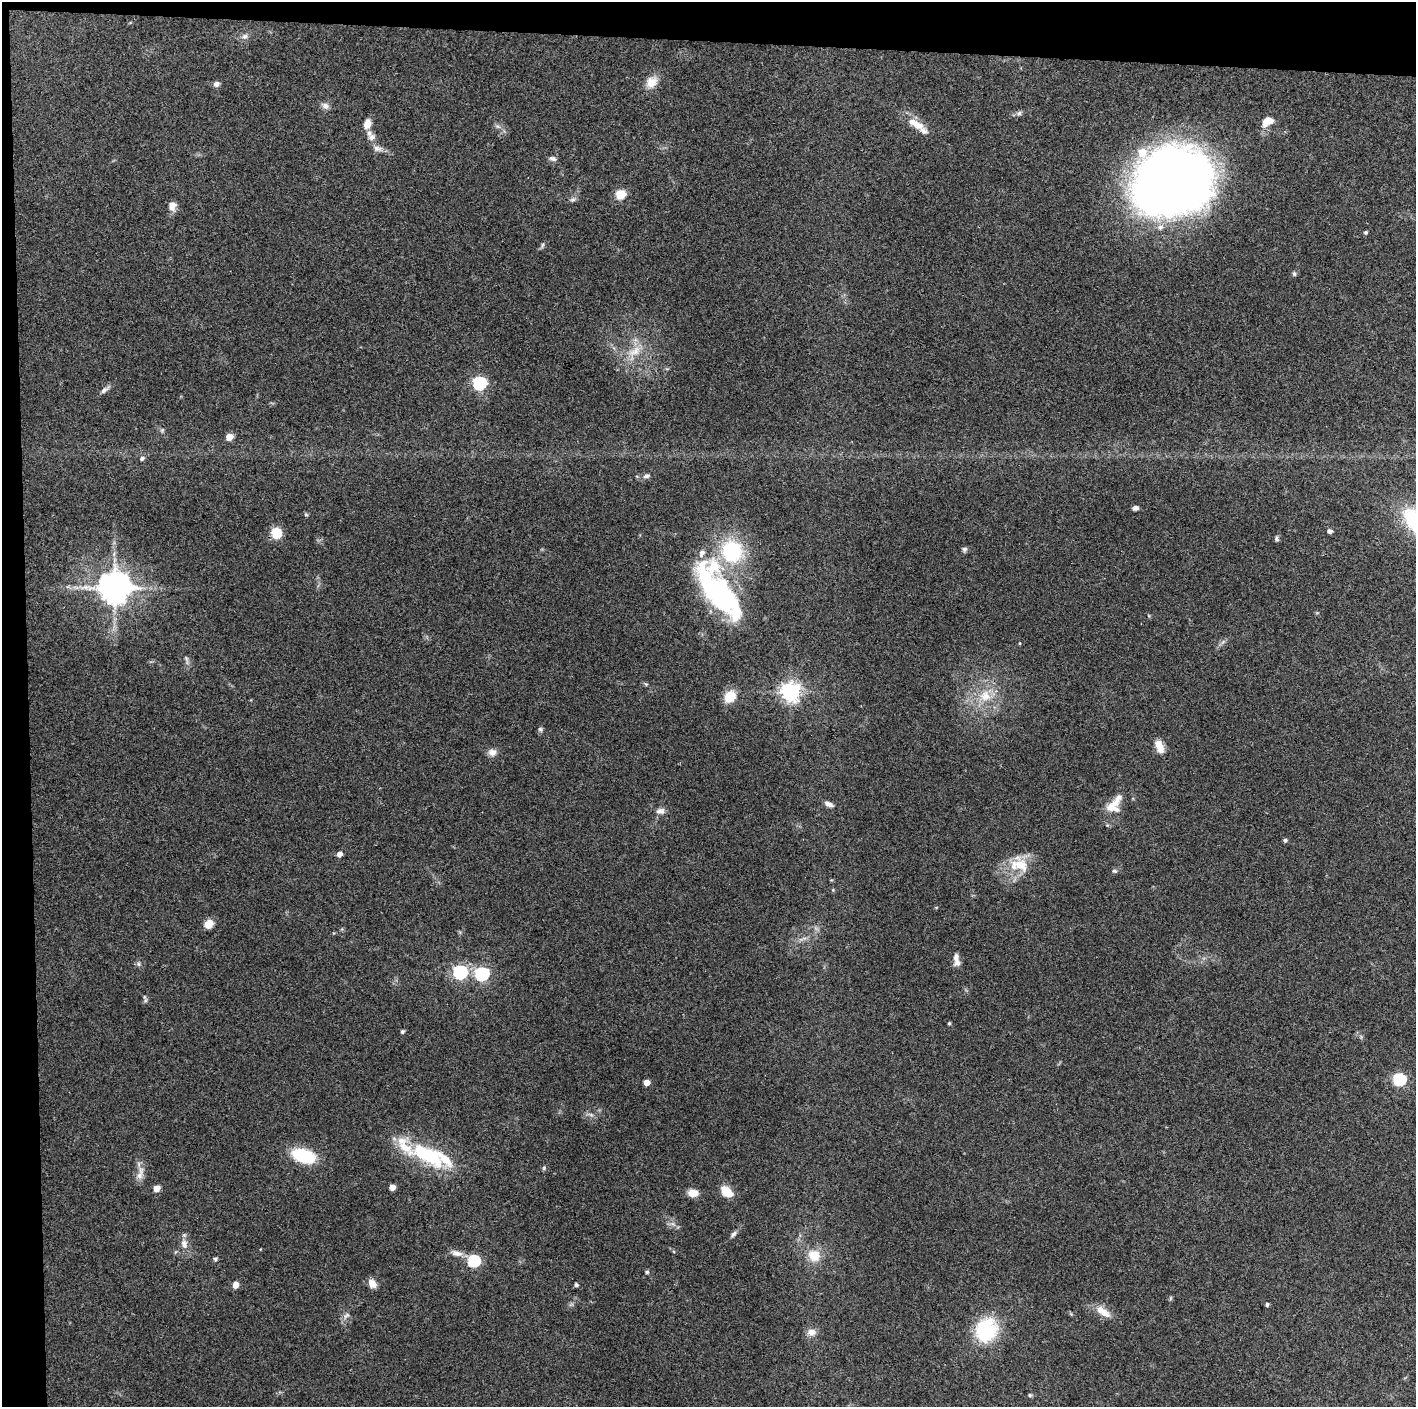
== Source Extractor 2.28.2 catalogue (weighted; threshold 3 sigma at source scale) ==
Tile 1 of 3 x 3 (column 1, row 1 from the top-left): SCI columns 1-1414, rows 2816-4220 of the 4243 x 4222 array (HDU 1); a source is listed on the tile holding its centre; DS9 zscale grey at full resolution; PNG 1418 x 1409 px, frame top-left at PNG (2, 2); no overlay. Shown black and unused: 5% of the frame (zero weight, under 3 of 4 exposures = <1% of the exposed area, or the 3 px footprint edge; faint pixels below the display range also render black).
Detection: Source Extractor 2.28.2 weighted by HDU 2 'WHT'; one run over the whole footprint, this tile lists its part. Background 0.157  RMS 0.0069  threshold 0.0311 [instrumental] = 3 sigma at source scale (4.5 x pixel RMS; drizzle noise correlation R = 1.50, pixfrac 1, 0.05/0.05 arcsec/px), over >= 5 px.
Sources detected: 96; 1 inside a brighter object's white glare — not listed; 12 inside a brighter listed object's ellipse — not listed separately; the other 83 listed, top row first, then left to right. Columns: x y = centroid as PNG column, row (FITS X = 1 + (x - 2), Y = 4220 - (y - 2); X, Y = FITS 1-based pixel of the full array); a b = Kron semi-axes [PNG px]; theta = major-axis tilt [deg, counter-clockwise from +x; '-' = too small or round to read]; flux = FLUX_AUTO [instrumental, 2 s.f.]
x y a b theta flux
245 36 9 7 24 2.5
651 82 17 13 53 8.6
216 84 8 6 22 2.4
325 106 9 8 - 3.2
1019 113 7 5 45 1.6
1267 121 16 11 29 7.6
367 124 10 8 70 6.3
919 125 14 11 -1 6.2
372 137 10 9 - 3.5
377 149 13 8 -17 3.6
553 159 10 6 -12 2.1
1172 182 73 61 20 610
620 194 6 5 - 31
573 200 8 6 33 1.7
172 206 8 7 - 6.9
1366 232 4 4 - 1.1
542 245 9 3 77 1.1
1294 274 6 4 -73 1.2
635 351 22 11 33 12
479 383 7 6 - 130
105 390 14 6 37 2.6
162 430 5 5 - 1.1
229 437 6 5 - 8.2
142 458 6 5 - 1.7
647 476 9 6 16 2.3
1135 508 5 4 - 2.9
306 515 6 4 -2 0.89
1330 531 5 4 - 2.9
276 533 13 12 - 10
1276 538 7 5 -69 1.3
964 549 7 7 - 1.6
732 551 22 21 - 55
115 587 11 10 - 1200
718 593 68 27 -52 120
186 658 8 4 -59 1.4
790 692 7 7 - 370
730 696 13 10 52 13
985 696 18 17 - 17
540 729 7 6 - 1.4
1159 746 16 8 -67 7.9
492 752 11 9 -8 3.9
827 803 9 7 -3 2.5
1114 804 20 10 30 8.1
660 811 13 8 9 3.6
1285 840 5 4 - 1.6
339 854 5 5 - 4.1
1020 865 26 18 -59 18
1114 871 7 5 -3 1.4
209 924 10 8 37 6.7
957 963 10 8 50 3.1
138 964 6 4 -89 1.2
460 972 7 6 - 140
482 974 7 6 - 130
145 1000 7 4 89 1.4
949 1023 4 3 - 0.83
402 1032 5 4 - 1.2
1399 1079 6 6 - 98
646 1082 5 4 - 6.5
591 1115 7 4 -19 1.5
428 1155 53 22 -29 50
303 1156 22 12 -17 36
544 1168 6 5 - 1.1
140 1173 22 7 76 5.6
392 1187 5 5 - 5.5
157 1188 6 5 - 5.4
727 1191 14 10 -41 11
693 1193 10 7 -5 8.2
733 1234 10 5 49 2
184 1244 14 8 -79 5.1
457 1253 16 8 -13 4.9
814 1255 15 14 - 13
215 1259 6 5 - 1.1
474 1261 6 6 - 79
647 1272 5 4 - 1.1
372 1283 11 8 -54 5.3
236 1285 6 6 - 5.4
576 1285 5 4 - 1.6
1267 1304 5 4 - 1.1
1103 1312 21 9 -35 9
346 1316 11 6 52 2.7
986 1330 26 23 62 46
811 1332 12 9 0 4.5
1030 1395 5 5 - 0.94